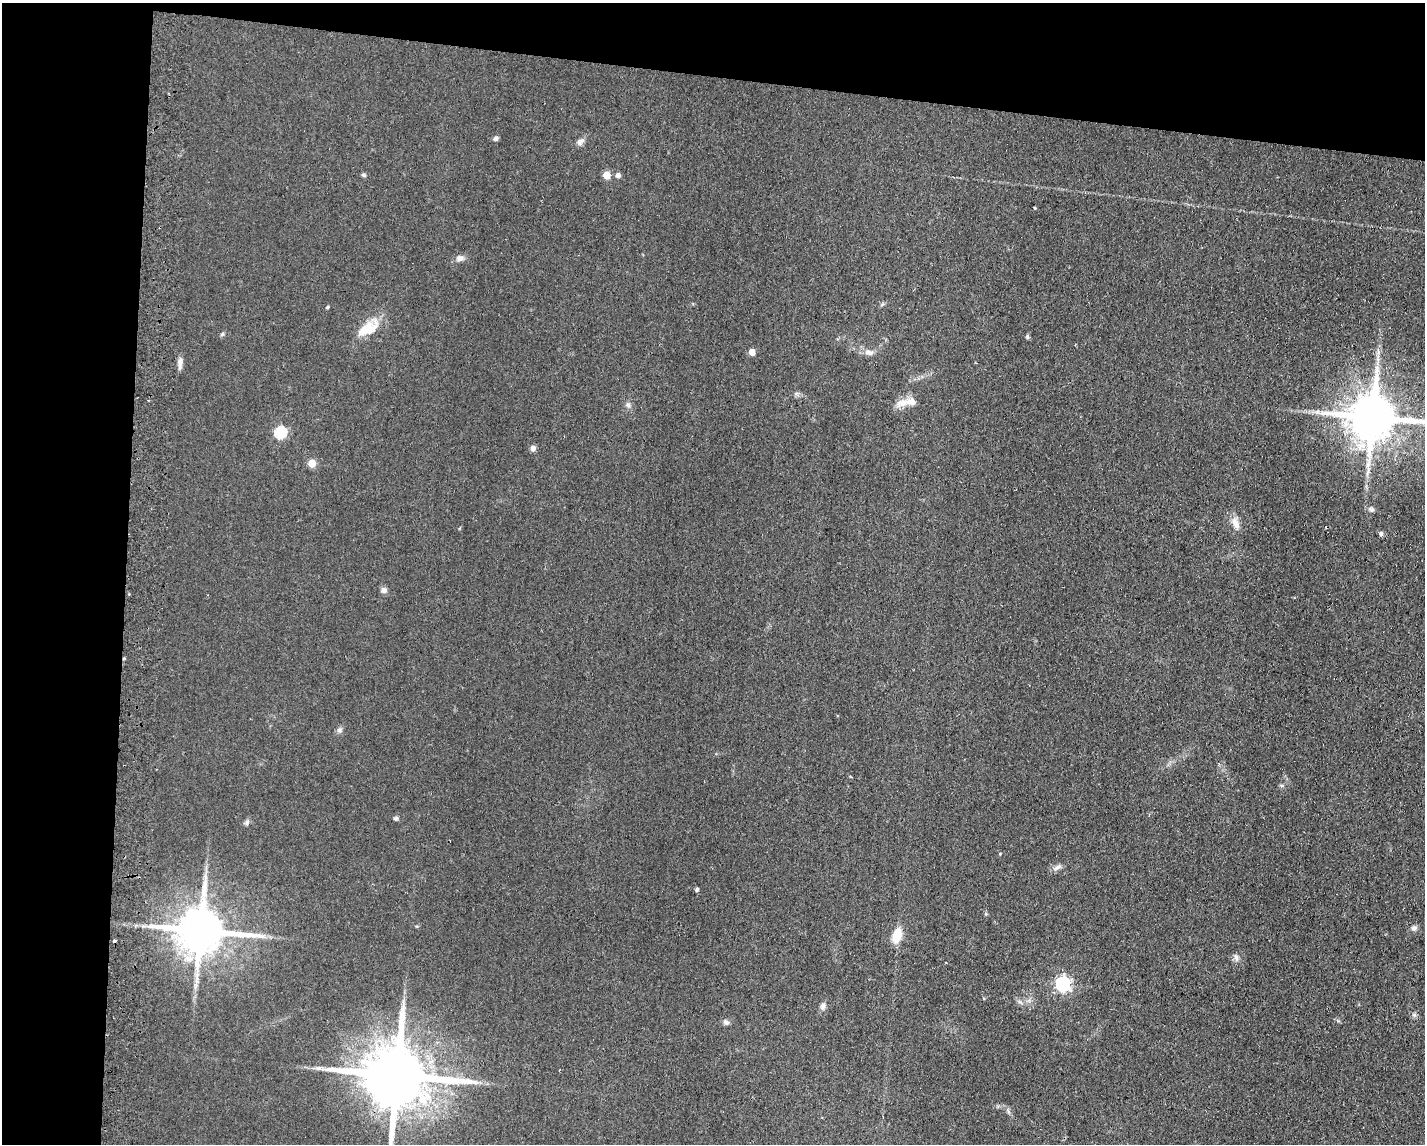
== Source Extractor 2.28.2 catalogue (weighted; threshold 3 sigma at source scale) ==
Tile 1 of 3 x 4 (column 1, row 1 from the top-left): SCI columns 2591-4013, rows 3475-4616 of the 7006 x 4818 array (HDU 1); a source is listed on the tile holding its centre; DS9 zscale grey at full resolution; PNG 1427 x 1146 px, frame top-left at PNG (2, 3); no overlay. Shown black and unused: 15% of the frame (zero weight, under 2 of 3 exposures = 3% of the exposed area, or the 3 px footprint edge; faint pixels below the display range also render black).
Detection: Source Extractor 2.28.2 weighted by HDU 2 'WHT'; one run over the whole footprint, this tile lists its part. Background 0.0455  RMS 0.0084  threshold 0.0379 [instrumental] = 3 sigma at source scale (4.5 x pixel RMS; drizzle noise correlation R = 1.50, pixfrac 1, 0.05/0.05 arcsec/px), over >= 5 px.
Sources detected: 42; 1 cosmic-ray / hot-pixel residue — not listed; the other 41 listed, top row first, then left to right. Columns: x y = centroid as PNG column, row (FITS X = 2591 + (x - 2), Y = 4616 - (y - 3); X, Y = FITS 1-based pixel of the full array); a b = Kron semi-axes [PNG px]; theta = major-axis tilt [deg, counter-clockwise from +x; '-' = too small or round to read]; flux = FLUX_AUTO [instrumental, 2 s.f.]
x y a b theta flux
495 139 6 6 - 2
580 142 11 7 34 3.5
363 175 6 4 -27 1.3
606 175 5 5 - 19
618 175 5 5 - 3.5
1034 207 3 3 - 1.6
459 258 10 8 -8 3.7
327 307 4 3 - 0.9
368 329 31 15 29 20
222 334 7 4 45 1.2
1027 337 6 4 -70 1.3
752 352 5 5 - 12
869 353 12 7 -12 4.3
180 363 14 6 84 4.4
1377 370 13 7 85 6.4
904 403 23 9 14 11
628 405 6 6 - 2.1
1373 417 14 12 -7 4600
280 433 6 6 - 87
533 448 6 6 - 3.3
312 463 5 5 - 22
1371 509 7 6 - 2.2
1235 524 17 8 -63 7.2
1381 534 5 5 - 2.4
384 590 8 7 - 3.2
339 730 8 7 - 2.5
396 818 6 5 - 1.5
247 822 7 6 - 2.1
1057 867 14 6 26 3.6
697 889 4 4 - 1.7
1414 928 8 6 32 2.6
201 931 14 12 -5 4300
897 935 17 10 72 14
1236 957 9 5 -75 2.8
1063 984 6 6 - 200
823 1006 9 6 68 2.9
1338 1021 7 4 -19 1.2
726 1022 8 7 - 2.5
318 1068 9 3 5 2.3
397 1075 19 16 -7 7900
1008 1111 8 4 -47 1.9
Overlapping masked pixels (flux is a lower limit): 1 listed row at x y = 397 1075
Isophote crosses this tile's border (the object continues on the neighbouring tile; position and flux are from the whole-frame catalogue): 2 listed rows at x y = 1373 417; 397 1075